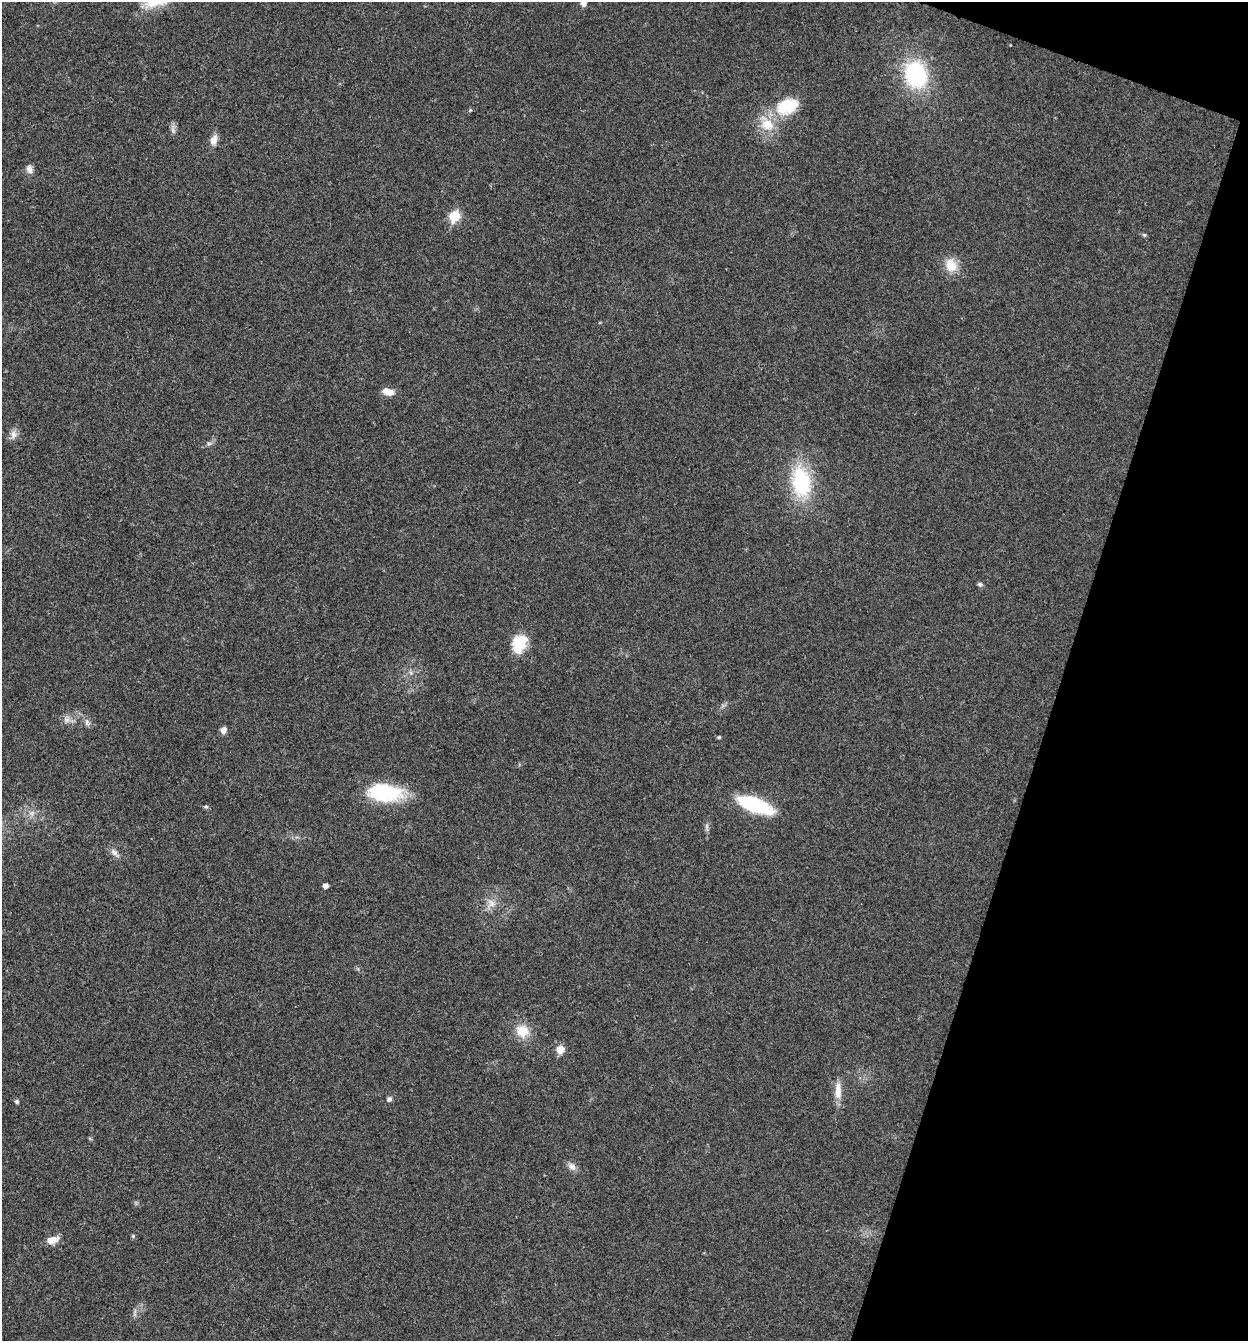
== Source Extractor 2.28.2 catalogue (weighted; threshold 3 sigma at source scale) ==
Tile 8 of 4 x 4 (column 4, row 2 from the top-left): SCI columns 4002-5247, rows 2682-4020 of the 5381 x 5366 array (HDU 1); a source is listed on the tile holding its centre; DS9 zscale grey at full resolution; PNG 1250 x 1343 px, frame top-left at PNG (2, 2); no overlay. Shown black and unused: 16% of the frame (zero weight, under 3 of 4 exposures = <1% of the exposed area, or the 3 px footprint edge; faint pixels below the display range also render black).
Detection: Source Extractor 2.28.2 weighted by HDU 2 'WHT'; one run over the whole footprint, this tile lists its part. Background 0.025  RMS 0.0045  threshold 0.0202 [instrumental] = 3 sigma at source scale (4.5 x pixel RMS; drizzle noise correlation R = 1.50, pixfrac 1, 0.05/0.05 arcsec/px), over >= 5 px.
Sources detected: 34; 1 inside a brighter listed object's ellipse — not listed separately; the other 33 listed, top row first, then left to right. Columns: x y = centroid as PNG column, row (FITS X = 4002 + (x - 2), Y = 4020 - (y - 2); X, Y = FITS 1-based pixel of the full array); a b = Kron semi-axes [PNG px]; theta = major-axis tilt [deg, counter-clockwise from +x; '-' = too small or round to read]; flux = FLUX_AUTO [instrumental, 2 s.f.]
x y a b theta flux
583 3 5 5 - 2.5
916 75 25 20 -71 42
787 106 29 19 22 17
173 130 7 4 -71 1.1
214 140 11 8 73 3.3
29 169 12 7 -69 2.2
455 216 6 6 - 22
1144 235 5 5 - 0.56
951 265 14 12 -66 7.5
388 392 13 7 -15 4.2
14 434 12 8 -85 2.5
209 443 7 4 1 0.85
801 482 33 19 -83 33
980 584 6 5 - 1
519 643 22 16 72 11
67 720 9 7 -1 2
87 722 10 6 -75 1.5
223 730 7 6 - 2.3
719 737 5 4 - 0.48
384 793 38 20 -5 30
755 805 36 13 -20 31
206 807 6 4 -18 0.6
115 853 15 6 -44 2.1
325 886 4 4 - 2.1
491 903 12 8 -67 3.3
522 1031 17 16 - 8
560 1050 6 5 - 9
838 1091 24 8 90 5.1
389 1099 6 5 - 1.2
17 1101 5 4 - 1
572 1166 11 7 -33 2.4
133 1236 5 5 - 0.59
52 1240 15 8 15 4.2
Isophote crosses this tile's border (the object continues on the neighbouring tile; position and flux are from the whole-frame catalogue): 1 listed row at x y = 583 3